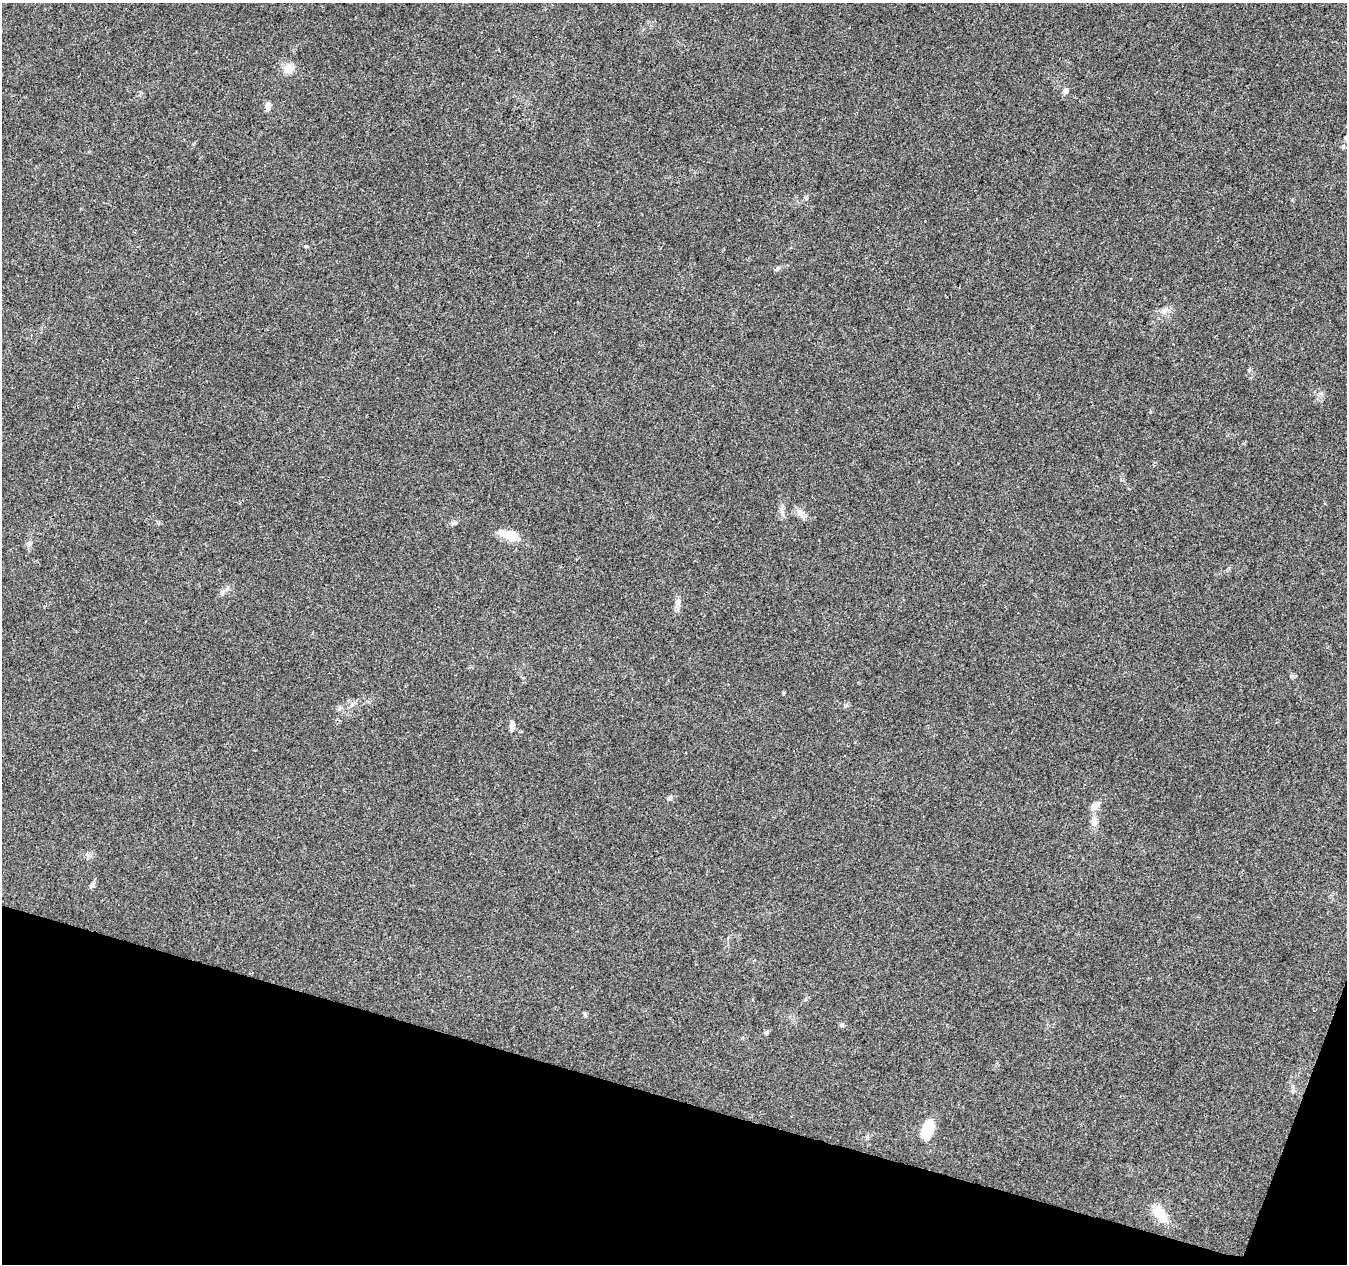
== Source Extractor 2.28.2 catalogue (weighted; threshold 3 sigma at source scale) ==
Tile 15 of 4 x 4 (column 3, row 4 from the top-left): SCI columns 2697-4041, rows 279-1540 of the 5386 x 5539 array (HDU 1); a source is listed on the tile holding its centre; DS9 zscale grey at full resolution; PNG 1349 x 1266 px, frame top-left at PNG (2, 3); no overlay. Shown black and unused: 14% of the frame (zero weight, under 3 of 4 exposures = <1% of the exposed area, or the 3 px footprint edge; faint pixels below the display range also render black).
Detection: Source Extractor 2.28.2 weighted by HDU 2 'WHT'; one run over the whole footprint, this tile lists its part. Background 0.0487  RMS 0.0044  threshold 0.0198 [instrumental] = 3 sigma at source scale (4.5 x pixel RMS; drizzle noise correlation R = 1.50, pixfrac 1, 0.0396/0.0396 arcsec/px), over >= 5 px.
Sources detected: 21; all 21 listed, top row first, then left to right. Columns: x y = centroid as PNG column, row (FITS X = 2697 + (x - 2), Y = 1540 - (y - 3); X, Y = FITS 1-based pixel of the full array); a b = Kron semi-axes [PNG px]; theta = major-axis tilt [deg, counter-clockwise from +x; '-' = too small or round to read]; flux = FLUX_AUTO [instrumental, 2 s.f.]
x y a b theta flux
288 69 12 12 - 4.4
1065 91 7 6 - 1.9
268 106 9 6 -86 2.6
1343 147 6 5 - 0.68
306 246 5 3 - 0.48
1164 311 11 7 46 2.1
800 513 15 6 -44 2.4
510 536 22 10 -19 8.7
29 544 9 7 47 1.5
222 592 7 6 - 1.2
677 603 15 5 66 1.9
783 693 4 4 - 0.5
512 726 11 6 87 2
669 798 8 5 6 1.1
1095 805 14 8 40 3.1
1094 821 17 8 -86 3.1
92 884 8 5 51 1.1
842 1025 6 5 - 0.76
766 1032 6 5 - 0.78
927 1130 19 11 73 12
1160 1214 20 10 -49 10
Unlisted compact peaks at least as high as the median listed source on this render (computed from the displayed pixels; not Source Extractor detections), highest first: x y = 1249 370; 805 197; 585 1014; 454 523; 867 1138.